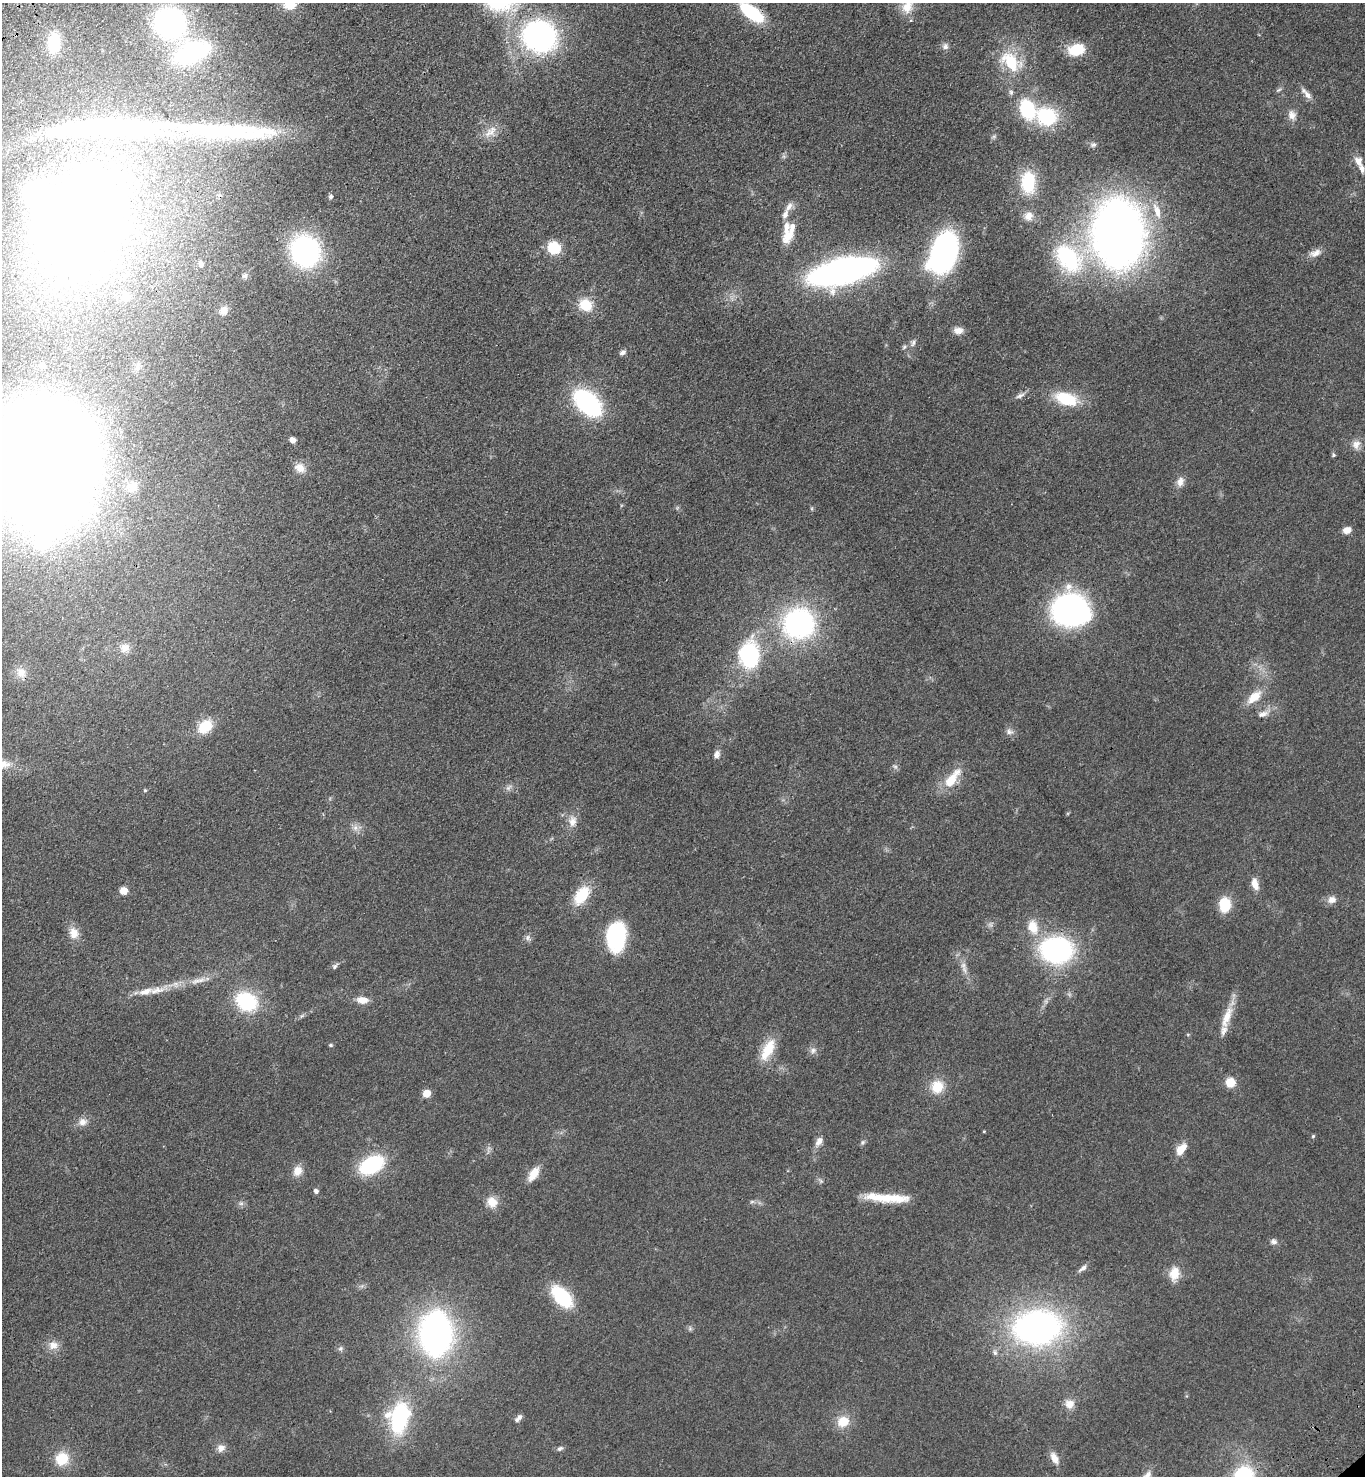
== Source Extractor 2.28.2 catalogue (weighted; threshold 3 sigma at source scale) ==
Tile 11 of 4 x 4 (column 3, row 3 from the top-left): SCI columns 3098-4460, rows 1571-3044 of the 6056 x 6087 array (HDU 1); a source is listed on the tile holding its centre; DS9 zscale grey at full resolution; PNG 1367 x 1478 px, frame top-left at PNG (2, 3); no overlay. Shown black and unused: <1% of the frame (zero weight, under 3 of 4 exposures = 6% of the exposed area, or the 3 px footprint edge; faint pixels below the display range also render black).
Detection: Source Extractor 2.28.2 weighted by HDU 2 'WHT'; one run over the whole footprint, this tile lists its part. Background 0.072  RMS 0.0064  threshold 0.0287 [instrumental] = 3 sigma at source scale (4.5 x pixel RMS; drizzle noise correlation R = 1.50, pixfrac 1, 0.05/0.05 arcsec/px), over >= 5 px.
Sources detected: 143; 1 too faint to see at this stretch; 4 inside a brighter object's white glare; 1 long thin detection or spike segment (spike, bleed or trail) — not listed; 10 inside a brighter listed object's ellipse — not listed separately; the other 127 listed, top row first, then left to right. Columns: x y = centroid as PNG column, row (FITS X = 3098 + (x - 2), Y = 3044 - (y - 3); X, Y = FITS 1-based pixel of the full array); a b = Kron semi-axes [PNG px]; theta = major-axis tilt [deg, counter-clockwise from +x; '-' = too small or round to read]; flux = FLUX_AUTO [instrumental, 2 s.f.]
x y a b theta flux
290 5 14 11 7 10
907 7 18 14 65 9.9
752 12 22 9 -37 50
170 23 22 20 -30 180
539 36 22 20 -22 210
54 43 19 11 86 22
945 46 9 8 - 2.5
1077 49 17 11 12 20
192 53 38 22 22 89
1011 62 25 16 -41 29
1279 90 8 4 20 1.2
1307 95 14 7 -55 4
1027 109 20 14 -67 38
1292 115 14 11 -80 4.7
1046 116 19 17 -14 42
231 132 89 24 -6 77
491 132 22 10 43 7.2
994 136 7 4 19 1
1093 145 8 6 20 1.6
1358 161 13 10 -58 5.2
1028 182 23 14 -88 31
331 197 7 5 59 1.4
1157 211 23 9 -71 8.7
785 214 13 7 65 3.8
1028 216 12 11 - 5.6
75 224 80 70 46 900
1118 233 42 31 -89 700
788 236 17 12 55 9.7
554 248 9 8 - 32
305 251 25 22 -64 120
944 253 29 17 69 190
1315 253 16 9 24 4.8
1068 258 41 27 -49 64
201 264 7 5 -68 2
842 271 44 16 14 350
245 276 8 7 - 1.9
126 297 13 8 37 3.7
586 305 17 15 -25 15
223 311 12 10 71 4.8
958 330 11 8 -2 4.6
913 343 12 5 67 2.3
904 347 6 5 - 1.2
622 353 8 6 31 2.1
42 365 7 6 - 2.1
1020 395 13 6 24 2.7
1066 399 26 13 -17 28
588 403 27 16 -42 93
292 440 5 4 - 5.2
1356 444 12 11 - 4.8
1333 455 5 5 - 1
47 464 77 58 82 2200
300 468 15 11 -28 6.3
1180 482 14 9 73 4.4
132 486 16 13 54 6.7
1347 530 8 6 12 5.8
1070 610 25 21 -7 220
799 624 23 22 - 140
125 648 14 12 44 5.8
751 657 31 17 77 51
21 672 15 12 -50 6.3
1254 697 22 11 41 11
1263 714 17 7 17 4.5
205 726 15 11 41 19
1009 732 10 7 -16 2.6
717 754 10 7 77 3
895 766 7 4 -1 1.2
952 779 29 10 53 16
508 788 10 6 38 2.4
145 790 5 4 - 0.79
572 821 16 11 85 6.3
355 828 9 7 -90 3.1
1255 884 16 8 -74 5.9
124 891 5 5 - 14
581 895 21 12 55 22
1332 900 11 9 15 4.1
1225 905 13 10 87 20
1033 927 19 14 -74 13
74 933 15 12 -79 7.2
616 937 28 18 86 60
528 938 9 7 -52 2.1
1056 950 26 20 -2 130
335 966 10 5 50 1.6
964 970 12 6 -75 3.5
198 981 26 7 14 7.1
157 990 24 9 10 8.9
362 1000 13 8 -4 6.5
247 1001 16 13 -27 58
302 1016 7 4 3 1.1
1227 1017 35 10 70 12
330 1045 5 4 - 1.1
769 1048 27 14 64 16
813 1050 9 8 - 2.6
1230 1082 10 10 - 9.1
937 1087 16 15 - 13
427 1093 5 5 - 16
82 1122 11 10 - 4.3
984 1131 3 3 - 0.57
1313 1136 5 5 - 0.87
819 1141 12 8 58 4.3
862 1142 8 5 56 1.3
1181 1149 17 9 51 7.2
372 1165 25 16 29 49
297 1171 12 10 60 7
534 1174 19 9 57 9
316 1191 5 5 - 2.3
880 1197 41 11 -8 19
492 1202 14 12 -55 7.9
752 1202 7 4 1 1.2
241 1203 7 4 0 1.4
1274 1242 9 7 -14 2.4
1083 1268 12 6 40 2.6
1174 1273 19 13 77 9.3
562 1297 21 12 -47 46
1037 1327 32 22 6 290
690 1328 6 6 - 1.3
436 1334 28 19 89 320
53 1345 14 12 -6 5.9
340 1348 7 5 22 1.5
995 1353 8 6 -74 1.8
1069 1404 13 12 - 6
519 1417 8 6 72 2.1
400 1418 32 17 78 71
843 1421 17 15 21 11
221 1448 11 9 39 3.9
560 1448 9 5 31 1.6
1054 1458 16 8 -63 5.5
62 1459 18 16 44 15
Overlapping masked pixels (flux is a lower limit): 1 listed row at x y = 752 12
Isophote crosses this tile's border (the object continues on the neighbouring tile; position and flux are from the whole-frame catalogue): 4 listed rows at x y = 290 5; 907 7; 752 12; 47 464